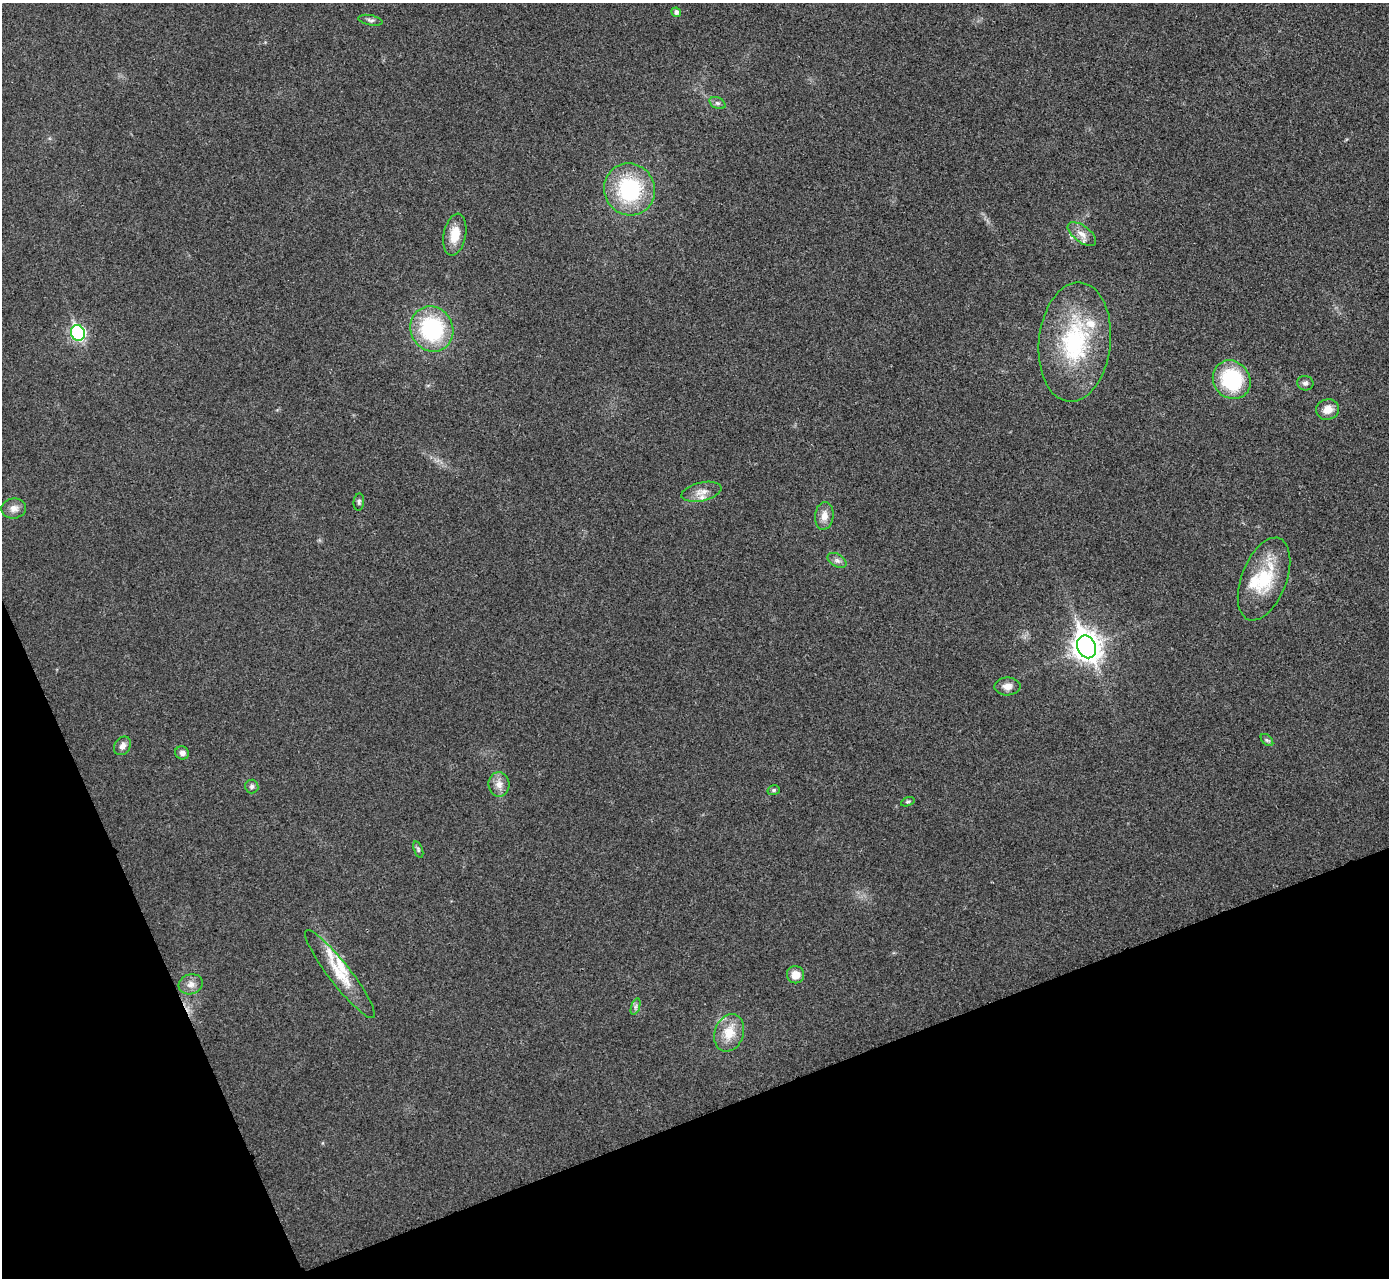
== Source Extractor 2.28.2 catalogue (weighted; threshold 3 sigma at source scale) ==
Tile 14 of 4 x 4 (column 2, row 4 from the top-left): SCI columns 1392-2778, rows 159-1434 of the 5559 x 5548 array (HDU 1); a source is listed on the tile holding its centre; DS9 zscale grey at full resolution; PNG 1391 x 1280 px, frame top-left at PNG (2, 3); each listed source drawn as its Kron ellipse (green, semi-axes under 4 px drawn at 4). Shown black and unused: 19% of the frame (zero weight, under 3 of 4 exposures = <1% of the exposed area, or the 3 px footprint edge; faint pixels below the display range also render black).
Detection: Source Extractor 2.28.2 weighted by HDU 2 'WHT'; one run over the whole footprint, this tile lists its part. Background 0.0293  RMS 0.0061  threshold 0.0273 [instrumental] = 3 sigma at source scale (4.5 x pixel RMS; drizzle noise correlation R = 1.50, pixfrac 1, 0.05/0.05 arcsec/px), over >= 5 px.
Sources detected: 38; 5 inside a brighter listed object's ellipse — not listed separately; the other 33 listed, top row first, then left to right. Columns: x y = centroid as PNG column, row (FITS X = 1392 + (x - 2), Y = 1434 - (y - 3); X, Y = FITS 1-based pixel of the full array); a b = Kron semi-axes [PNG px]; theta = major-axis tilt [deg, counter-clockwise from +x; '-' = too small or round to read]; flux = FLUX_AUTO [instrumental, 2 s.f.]
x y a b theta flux
676 12 5 4 - 2.2
370 20 12 5 -11 1.7
717 103 8 5 -26 1.6
629 189 26 25 - 52
455 234 21 11 79 11
1082 234 17 8 -37 5.1
432 329 23 21 -60 60
78 333 8 7 - 88
1075 342 60 36 84 69
1232 380 20 18 -51 42
1305 383 8 7 - 1.8
1328 410 12 10 18 6.1
701 492 20 9 12 5.7
359 502 9 5 83 1.3
14 508 12 10 8 4.3
824 516 14 9 84 5.2
837 560 10 6 -31 2.2
1264 579 43 22 69 32
1086 647 12 9 -66 670
1008 686 13 9 1 4.3
1267 740 7 4 -44 1.2
122 746 10 7 55 2.9
182 753 7 6 - 2.4
499 784 12 10 -86 4.7
252 787 7 6 - 1.5
774 790 6 5 - 1.1
908 802 7 4 20 0.89
418 850 8 4 -70 1.1
340 974 55 11 -52 18
795 975 8 8 - 6.4
191 984 12 10 18 4.2
635 1007 8 4 71 1.3
729 1033 19 14 71 12